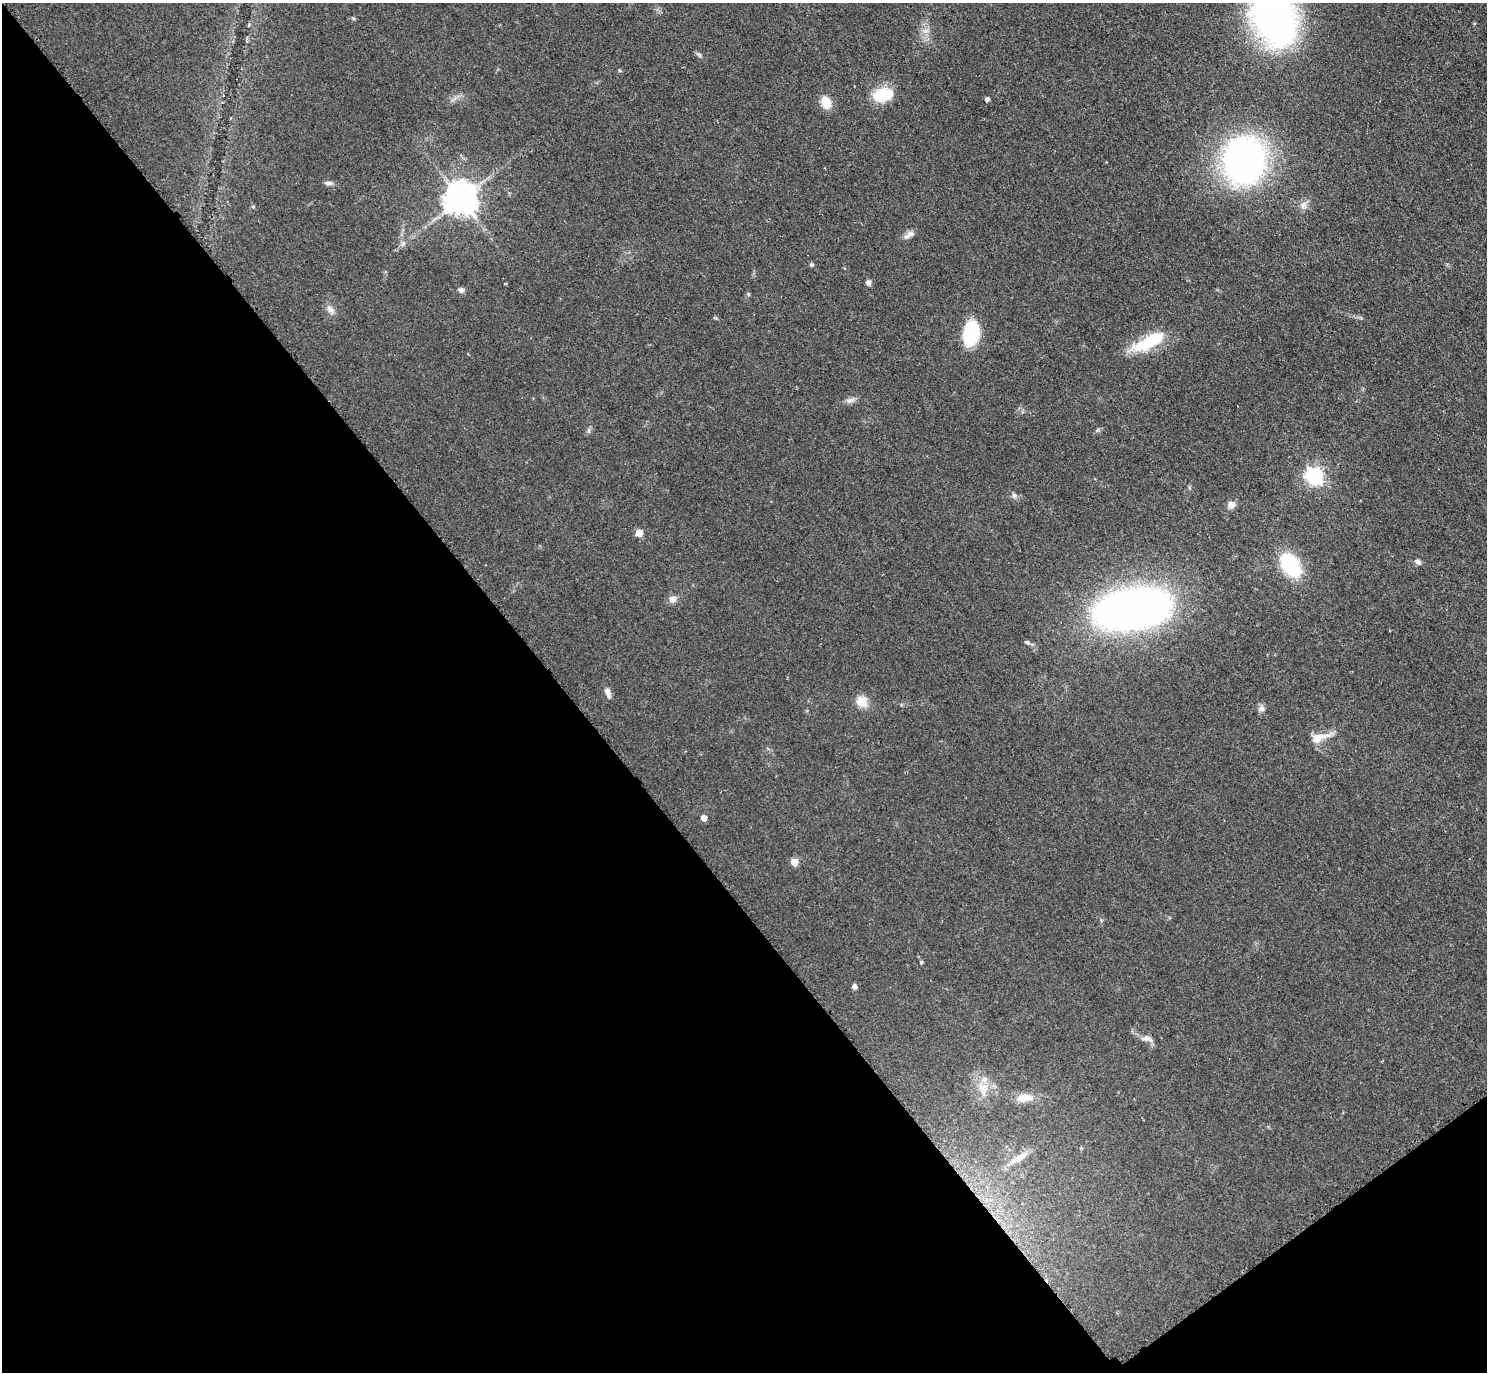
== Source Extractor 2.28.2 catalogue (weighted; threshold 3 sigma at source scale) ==
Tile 14 of 4 x 4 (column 2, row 4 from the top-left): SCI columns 1499-2983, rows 171-1540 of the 5962 x 5959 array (HDU 1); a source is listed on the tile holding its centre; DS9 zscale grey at full resolution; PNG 1489 x 1374 px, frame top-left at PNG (2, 3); no overlay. Shown black and unused: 40% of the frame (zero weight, under 2 of 3 exposures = <1% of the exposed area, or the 3 px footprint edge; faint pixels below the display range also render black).
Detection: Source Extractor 2.28.2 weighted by HDU 2 'WHT'; one run over the whole footprint, this tile lists its part. Background 0.0783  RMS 0.0078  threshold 0.0353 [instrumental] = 3 sigma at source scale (4.5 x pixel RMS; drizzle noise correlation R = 1.50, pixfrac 1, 0.05/0.05 arcsec/px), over >= 5 px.
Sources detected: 44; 3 inside a brighter listed object's ellipse — not listed separately; the other 41 listed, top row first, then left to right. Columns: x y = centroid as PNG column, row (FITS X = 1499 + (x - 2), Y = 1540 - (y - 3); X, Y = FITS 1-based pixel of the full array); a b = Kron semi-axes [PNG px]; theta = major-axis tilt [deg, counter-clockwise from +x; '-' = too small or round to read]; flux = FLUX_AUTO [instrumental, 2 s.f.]
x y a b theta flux
353 18 6 3 -44 0.9
1274 18 46 33 -61 330
925 31 8 6 0 3.4
883 95 25 15 11 23
987 99 4 4 - 2.8
826 102 13 9 -68 13
1244 161 36 31 89 310
329 183 10 5 -9 2.4
460 199 9 9 - 1600
909 235 16 7 32 4.1
811 265 5 5 - 1.4
868 283 5 5 - 3.4
461 290 7 6 - 2.3
748 294 6 4 -90 0.95
330 309 13 8 -44 4.2
971 333 22 14 81 54
1153 340 34 16 31 31
850 400 14 6 15 3.6
589 430 6 4 89 1.5
1097 430 8 3 45 1.2
1314 476 7 7 - 260
1014 496 7 6 - 2
1231 505 6 5 - 10
639 533 5 5 - 12
1417 562 8 6 -31 2.9
1290 565 22 14 -55 63
673 599 11 9 21 4
1132 609 50 26 9 620
1027 642 10 4 -24 1.5
607 692 13 6 -66 4
862 701 5 5 - 37
1261 708 7 7 - 3.6
1319 737 25 10 17 10
704 818 5 4 - 6.4
794 862 5 5 - 16
921 962 5 4 - 0.92
854 987 6 5 - 2.5
1145 1038 11 7 12 3.9
984 1088 16 9 75 8.6
1024 1098 23 10 4 11
1018 1158 30 8 31 12
Isophote crosses this tile's border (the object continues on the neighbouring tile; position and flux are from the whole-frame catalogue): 1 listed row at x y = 1274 18